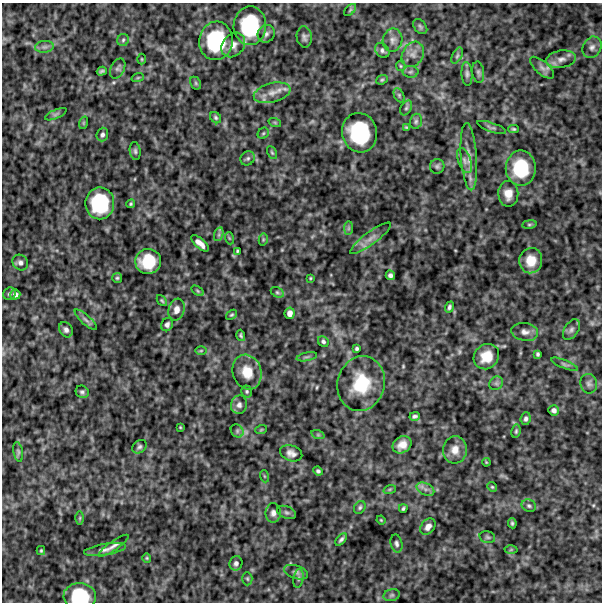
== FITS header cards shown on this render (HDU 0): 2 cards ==
NAXIS1  =                  600
NAXIS2  =                  600

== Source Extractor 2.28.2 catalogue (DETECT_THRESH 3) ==
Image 600 x 600 px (HDU 0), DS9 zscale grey, 1 PNG px = 1 image px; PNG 604 x 604 px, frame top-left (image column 1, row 600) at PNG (2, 3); each listed source drawn as its Kron ellipse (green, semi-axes under 4 px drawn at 4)
Background 490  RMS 120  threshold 375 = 3 sigma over >= 5 px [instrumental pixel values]
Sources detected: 135; all 135 listed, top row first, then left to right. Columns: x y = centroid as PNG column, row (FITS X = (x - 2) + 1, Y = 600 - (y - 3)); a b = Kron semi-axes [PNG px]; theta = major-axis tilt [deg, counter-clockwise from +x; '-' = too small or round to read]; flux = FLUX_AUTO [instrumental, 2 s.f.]
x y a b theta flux
350 10 7 4 46 14000
250 26 19 16 88 590000
420 27 8 5 -50 19000
266 34 9 8 - 32000
304 37 10 7 -83 29000
123 40 6 6 - 17000
392 40 11 10 - 48000
216 41 19 17 82 600000
233 45 14 10 48 67000
44 47 9 6 6 30000
592 47 11 9 61 40000
382 50 8 6 -47 22000
413 54 13 10 59 66000
457 56 9 4 63 19000
142 59 5 3 - 7700
561 59 15 8 9 62000
401 66 5 5 - 11000
118 68 11 6 64 25000
542 68 15 6 -40 42000
102 71 5 3 - 14000
410 72 8 6 2 20000
478 72 11 6 -83 24000
467 74 12 5 -87 26000
138 77 6 4 20 9500
382 80 6 4 22 12000
196 83 7 5 -61 13000
272 93 19 9 14 96000
399 95 7 5 -66 15000
406 108 8 5 60 16000
56 114 11 4 24 20000
216 118 6 5 - 15000
416 121 8 5 75 18000
83 123 6 4 72 9800
275 123 6 4 -20 11000
491 127 15 4 -19 21000
407 128 4 3 - 11000
514 129 5 4 - 13000
263 133 6 5 - 12000
359 133 20 17 -76 660000
102 135 7 5 70 22000
135 151 9 5 -83 19000
272 153 7 4 -63 12000
469 157 34 8 -86 110000
248 158 7 6 - 19000
464 160 13 6 -70 43000
437 166 7 7 - 20000
521 168 18 15 -89 420000
508 194 13 10 -89 86000
100 203 16 14 -90 510000
131 204 4 3 - 11000
529 224 7 4 8 12000
348 228 7 4 89 16000
219 234 7 4 72 19000
229 238 6 4 -71 9400
370 238 25 6 36 68000
263 240 6 4 79 11000
200 243 11 4 -41 56000
237 251 3 3 - 9700
148 261 13 12 - 260000
531 261 12 11 - 140000
20 263 8 7 - 30000
390 275 5 4 - 24000
117 278 5 5 - 12000
310 278 4 3 - 8300
198 291 7 4 -32 12000
277 292 7 4 -29 15000
9 294 7 6 - 20000
15 295 5 5 - 28000
162 300 6 4 -49 11000
449 307 5 4 - 18000
176 310 11 8 73 59000
290 313 6 5 - 39000
232 315 6 4 39 12000
86 320 14 4 -42 30000
167 325 7 5 66 26000
66 330 8 6 -60 31000
571 330 11 7 57 30000
525 332 13 9 -10 50000
241 335 6 4 -76 13000
323 341 6 5 - 18000
357 349 4 3 - 14000
201 351 6 4 1 10000
538 354 4 3 - 15000
307 357 10 3 11 15000
486 357 13 12 - 160000
565 364 14 4 -22 25000
247 372 18 14 -72 160000
496 383 7 6 - 22000
361 384 27 23 76 350000
589 384 10 8 -81 32000
247 391 6 5 - 14000
82 392 7 6 - 20000
239 405 9 8 - 38000
554 410 5 5 - 27000
415 416 5 3 - 19000
526 419 6 5 - 21000
180 427 3 2 - 7100
261 430 6 3 19 7500
237 431 7 6 - 19000
516 431 7 4 80 14000
318 435 7 4 -18 13000
402 445 10 8 33 72000
139 447 8 6 35 21000
455 450 14 12 84 78000
18 452 10 4 -79 18000
291 453 11 7 -18 46000
486 462 4 3 - 6800
318 471 5 4 - 17000
264 476 6 4 -71 8500
492 487 5 4 - 11000
390 489 6 4 18 11000
425 489 9 6 -27 36000
529 506 7 6 - 20000
360 507 7 5 59 16000
403 508 4 3 - 13000
287 512 10 6 -22 22000
273 513 9 7 89 35000
80 518 6 4 89 12000
381 520 4 3 - 7300
512 523 5 3 - 12000
428 527 9 6 51 46000
487 537 8 5 -16 17000
341 539 7 4 49 20000
396 544 9 6 -76 23000
114 546 18 4 35 33000
105 550 21 5 9 48000
511 550 6 4 1 11000
41 551 4 4 - 9600
147 558 5 4 - 9300
236 563 7 6 - 26000
296 572 12 6 -19 30000
298 578 9 5 80 20000
247 579 7 5 -88 13000
392 595 8 6 16 22000
80 596 16 13 -5 420000
At the frame edge (FLAGS 8, measured only in part): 1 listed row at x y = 80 596